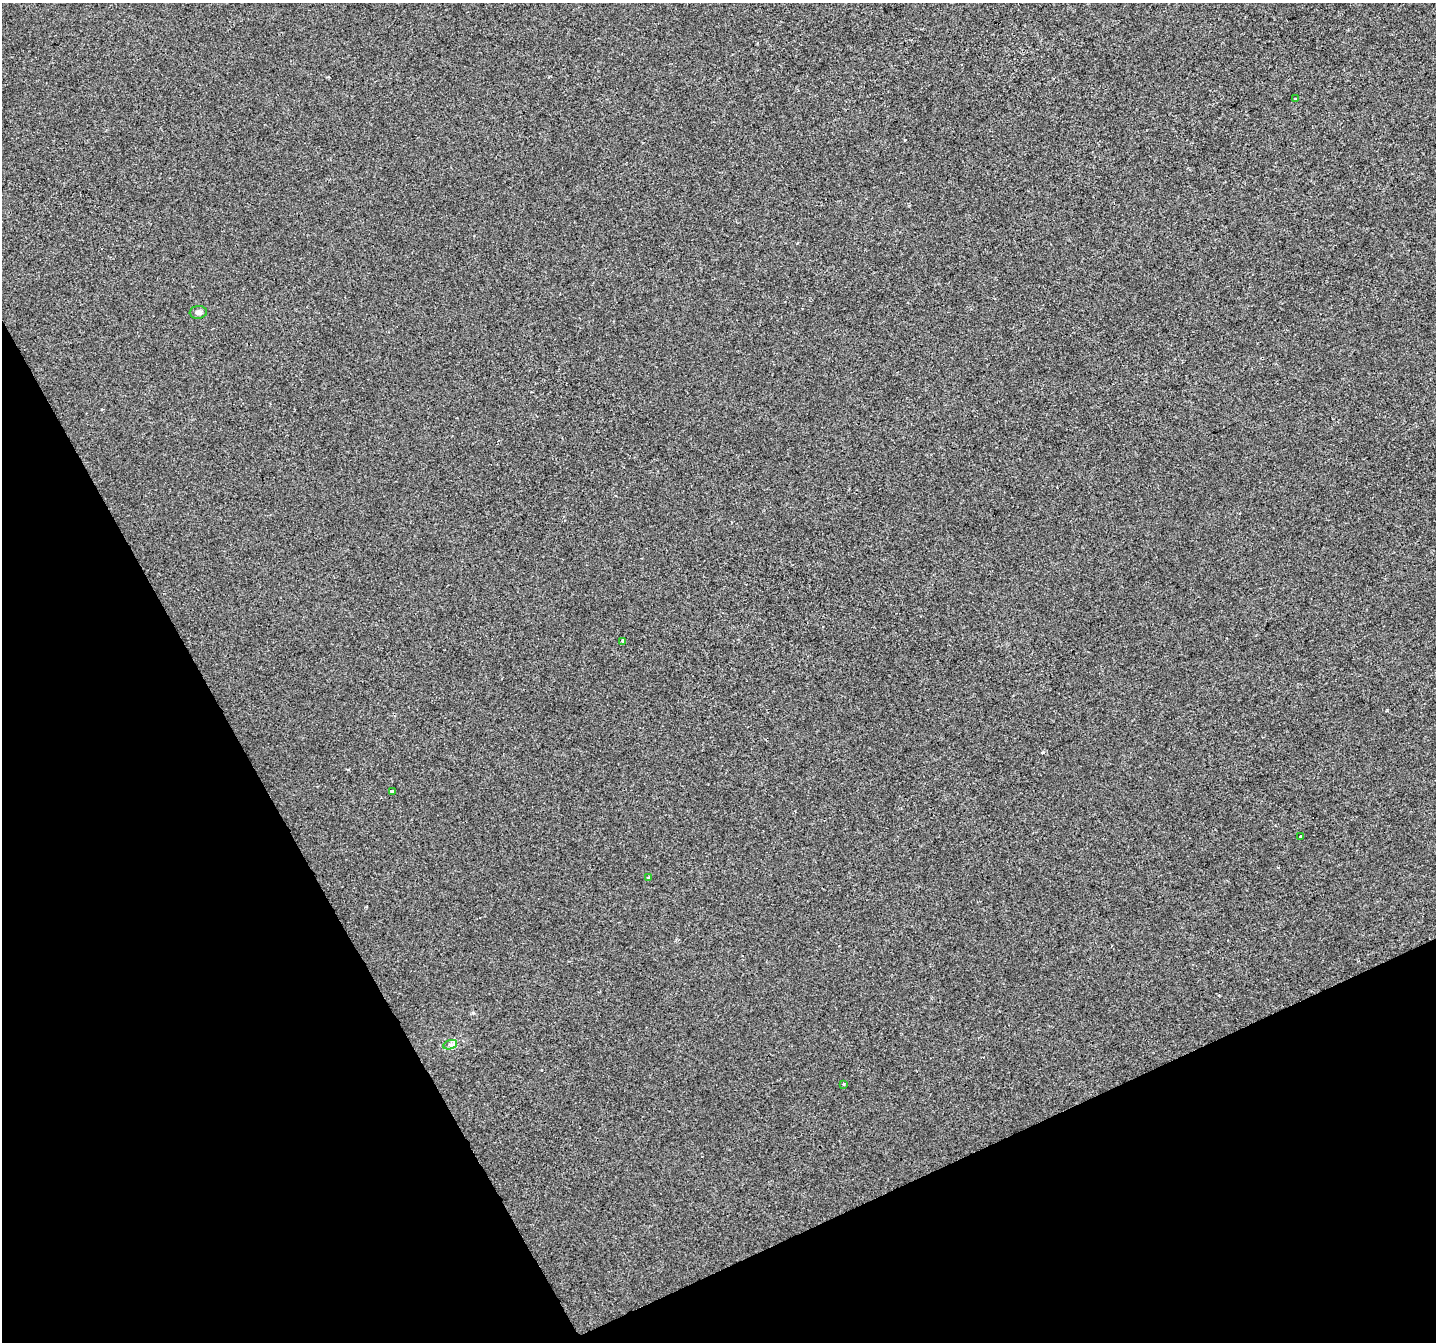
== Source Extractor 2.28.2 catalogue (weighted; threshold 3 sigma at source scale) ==
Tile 14 of 4 x 4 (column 2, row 4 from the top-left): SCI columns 1437-2870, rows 157-1496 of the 5739 x 5615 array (HDU 1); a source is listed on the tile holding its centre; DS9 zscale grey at full resolution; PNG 1438 x 1344 px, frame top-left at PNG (2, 3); each listed source drawn as its Kron ellipse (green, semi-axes under 4 px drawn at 4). Shown black and unused: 25% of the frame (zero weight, under 2 of 3 exposures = <1% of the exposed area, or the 3 px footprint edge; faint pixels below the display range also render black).
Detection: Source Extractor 2.28.2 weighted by HDU 2 'WHT'; one run over the whole footprint, this tile lists its part. Background -3.60e-04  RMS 0.0041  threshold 0.0186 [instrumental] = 3 sigma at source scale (4.5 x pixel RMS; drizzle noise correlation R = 1.50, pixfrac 1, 0.0396/0.0396 arcsec/px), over >= 5 px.
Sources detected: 10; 2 cosmic-ray / hot-pixel residue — neither listed nor drawn; the other 8 listed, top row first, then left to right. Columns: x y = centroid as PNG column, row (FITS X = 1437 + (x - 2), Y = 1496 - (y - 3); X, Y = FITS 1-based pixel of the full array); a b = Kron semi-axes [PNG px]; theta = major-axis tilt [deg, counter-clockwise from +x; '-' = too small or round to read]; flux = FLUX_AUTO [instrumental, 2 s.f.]
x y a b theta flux
1295 99 3 3 - 1.1
198 312 9 6 5 1.4
623 641 3 3 - 2.1
392 792 3 3 - 1.3
1300 836 3 2 - 0.63
649 878 4 3 - 0.62
450 1045 7 4 19 1
843 1084 3 2 - 0.59